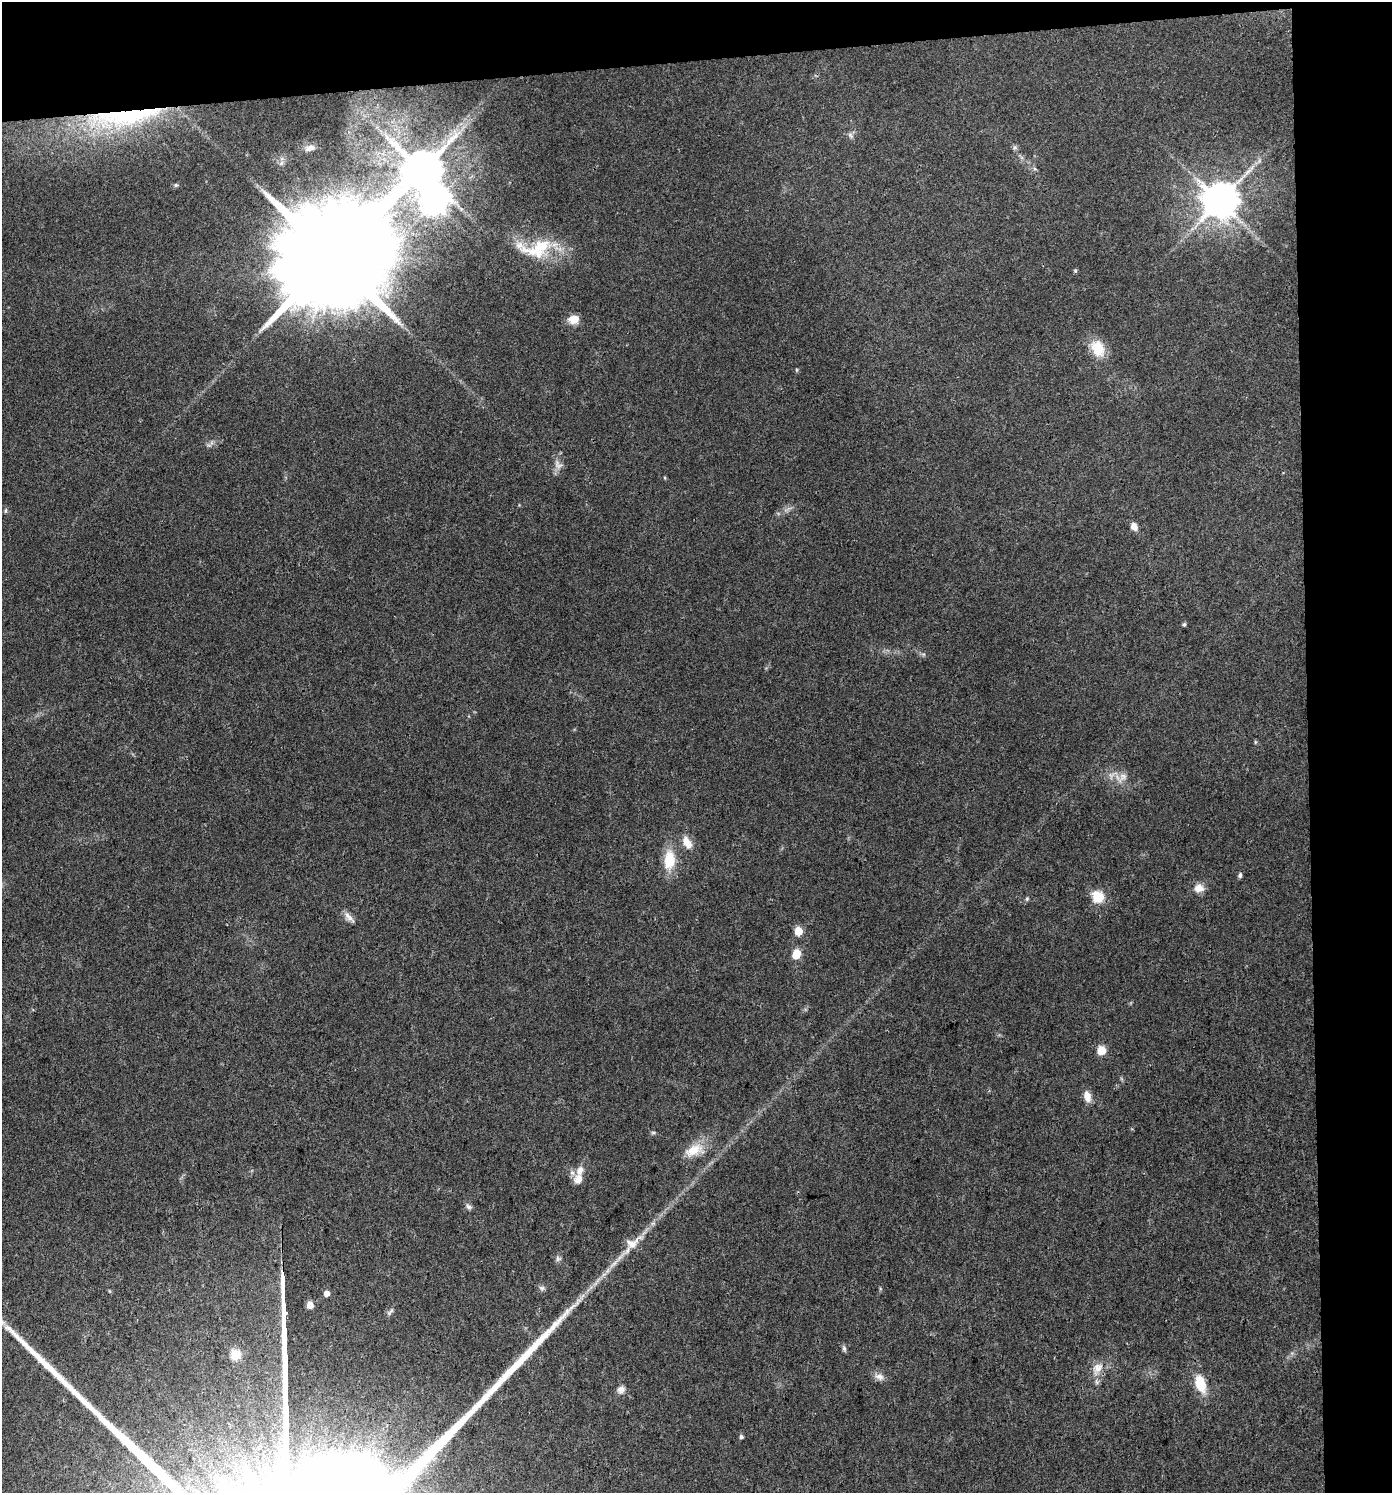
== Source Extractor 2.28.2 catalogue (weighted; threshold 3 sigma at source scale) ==
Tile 3 of 3 x 3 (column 3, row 1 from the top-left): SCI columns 2826-4215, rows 2982-4472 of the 4218 x 4472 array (HDU 1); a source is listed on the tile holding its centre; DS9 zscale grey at full resolution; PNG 1394 x 1495 px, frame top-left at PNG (2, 2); no overlay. Shown black and unused: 10% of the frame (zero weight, under 3 of 4 exposures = <1% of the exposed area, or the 3 px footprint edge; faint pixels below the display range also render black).
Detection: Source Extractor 2.28.2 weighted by HDU 2 'WHT'; one run over the whole footprint, this tile lists its part. Background 0.0306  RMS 0.0039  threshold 0.0176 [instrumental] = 3 sigma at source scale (4.5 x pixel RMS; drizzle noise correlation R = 1.50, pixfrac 1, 0.0396/0.0396 arcsec/px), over >= 5 px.
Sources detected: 57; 1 inside a brighter object's white glare — not listed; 3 inside a brighter listed object's ellipse — not listed separately; the other 53 listed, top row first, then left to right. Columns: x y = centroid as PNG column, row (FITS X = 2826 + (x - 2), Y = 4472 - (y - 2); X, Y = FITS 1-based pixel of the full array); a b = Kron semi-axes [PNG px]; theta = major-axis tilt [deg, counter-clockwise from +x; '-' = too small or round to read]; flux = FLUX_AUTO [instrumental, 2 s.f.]
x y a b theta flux
125 117 107 23 7 67
851 135 10 5 -49 1.1
1015 147 7 6 - 0.85
310 148 11 7 15 2.2
281 163 7 4 70 0.82
1035 169 6 4 -18 0.6
422 170 12 11 - 1600
176 185 6 5 - 0.57
1220 201 10 10 - 1100
541 247 32 20 17 17
332 258 32 24 81 16000
1075 270 5 4 - 0.52
574 319 11 8 8 5.4
1098 348 23 16 -65 8.8
797 370 6 4 -90 0.42
211 443 7 4 71 0.93
558 465 15 10 -49 2.5
6 511 7 4 89 0.62
1134 526 9 7 -60 2.6
1184 624 5 4 - 0.78
1255 742 6 4 72 0.43
1123 776 11 5 -12 1.9
1117 777 16 4 -64 2
687 843 17 10 -60 4.4
669 860 22 12 86 12
1240 875 6 5 - 1.1
1199 888 14 11 12 3.5
1098 897 6 6 - 35
1027 899 6 5 - 0.6
349 917 19 7 -47 2.3
798 931 5 5 - 12
796 954 6 5 - 12
1102 1050 5 5 - 13
1087 1096 13 8 -77 4
653 1133 6 4 0 0.59
694 1150 29 15 19 8.3
578 1179 14 11 69 3.7
469 1207 9 6 -32 1.2
633 1243 38 15 42 9.1
558 1259 8 7 - 1.1
604 1274 7 4 19 0.97
284 1285 18 3 -89 2200
542 1288 9 7 -16 1.1
327 1293 4 4 - 3.4
582 1296 13 3 49 1.8
310 1305 5 5 - 5.3
844 1348 8 5 -80 0.89
236 1354 6 5 - 27
1098 1368 15 13 38 4.7
879 1376 14 9 -16 2.4
1200 1384 18 10 -73 11
621 1389 11 9 39 2
741 1437 5 5 - 0.89
Overlapping masked pixels (flux is a lower limit): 2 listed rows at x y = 125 117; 284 1285